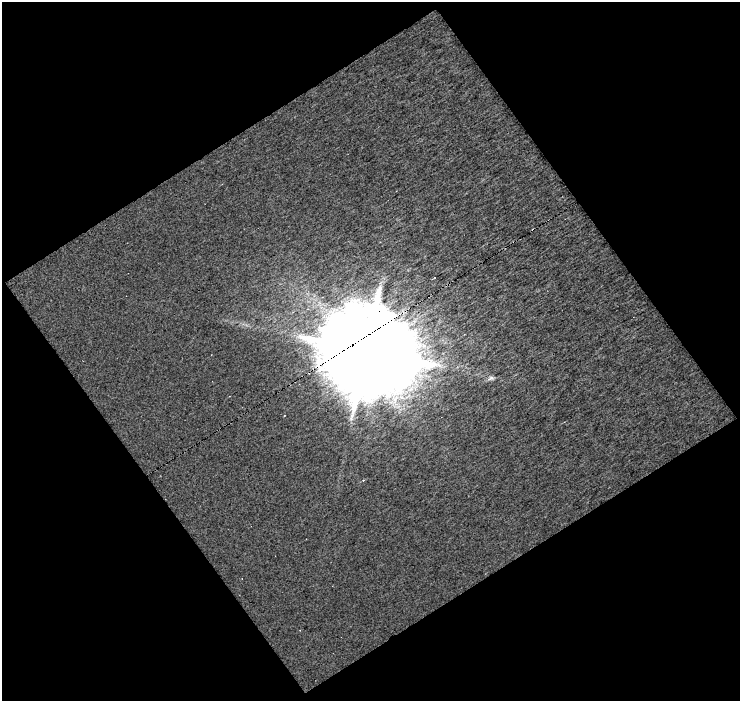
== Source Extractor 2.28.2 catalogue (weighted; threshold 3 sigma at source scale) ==
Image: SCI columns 1-738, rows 15-713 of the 738 x 730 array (HDU 1 of 3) = the unmasked area's bounding box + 8 px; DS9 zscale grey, full resolution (1 PNG px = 1 image px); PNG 742 x 703 px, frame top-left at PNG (2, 2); no overlay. Shown black and unused: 50% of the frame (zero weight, under 8 of 16 exposures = <1% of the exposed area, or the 3 px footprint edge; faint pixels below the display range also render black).
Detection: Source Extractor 2.28.2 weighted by HDU 2 'WHT'. Background 0.593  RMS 1.4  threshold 5.84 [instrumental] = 3 sigma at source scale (4.09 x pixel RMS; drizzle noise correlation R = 1.36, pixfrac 0.8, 0.0396/0.0396 arcsec/px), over >= 5 px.
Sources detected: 3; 1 cosmic-ray / hot-pixel residue — not listed; the other 2 listed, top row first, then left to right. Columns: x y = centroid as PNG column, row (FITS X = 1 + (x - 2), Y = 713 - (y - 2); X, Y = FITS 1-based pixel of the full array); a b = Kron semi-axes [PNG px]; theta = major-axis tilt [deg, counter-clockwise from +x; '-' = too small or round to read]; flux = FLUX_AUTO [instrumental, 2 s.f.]
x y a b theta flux
366 351 25 22 -25 3.6e+06
491 378 10 5 7 4.2e+02
Overlapping masked pixels (flux is a lower limit): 1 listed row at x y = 366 351